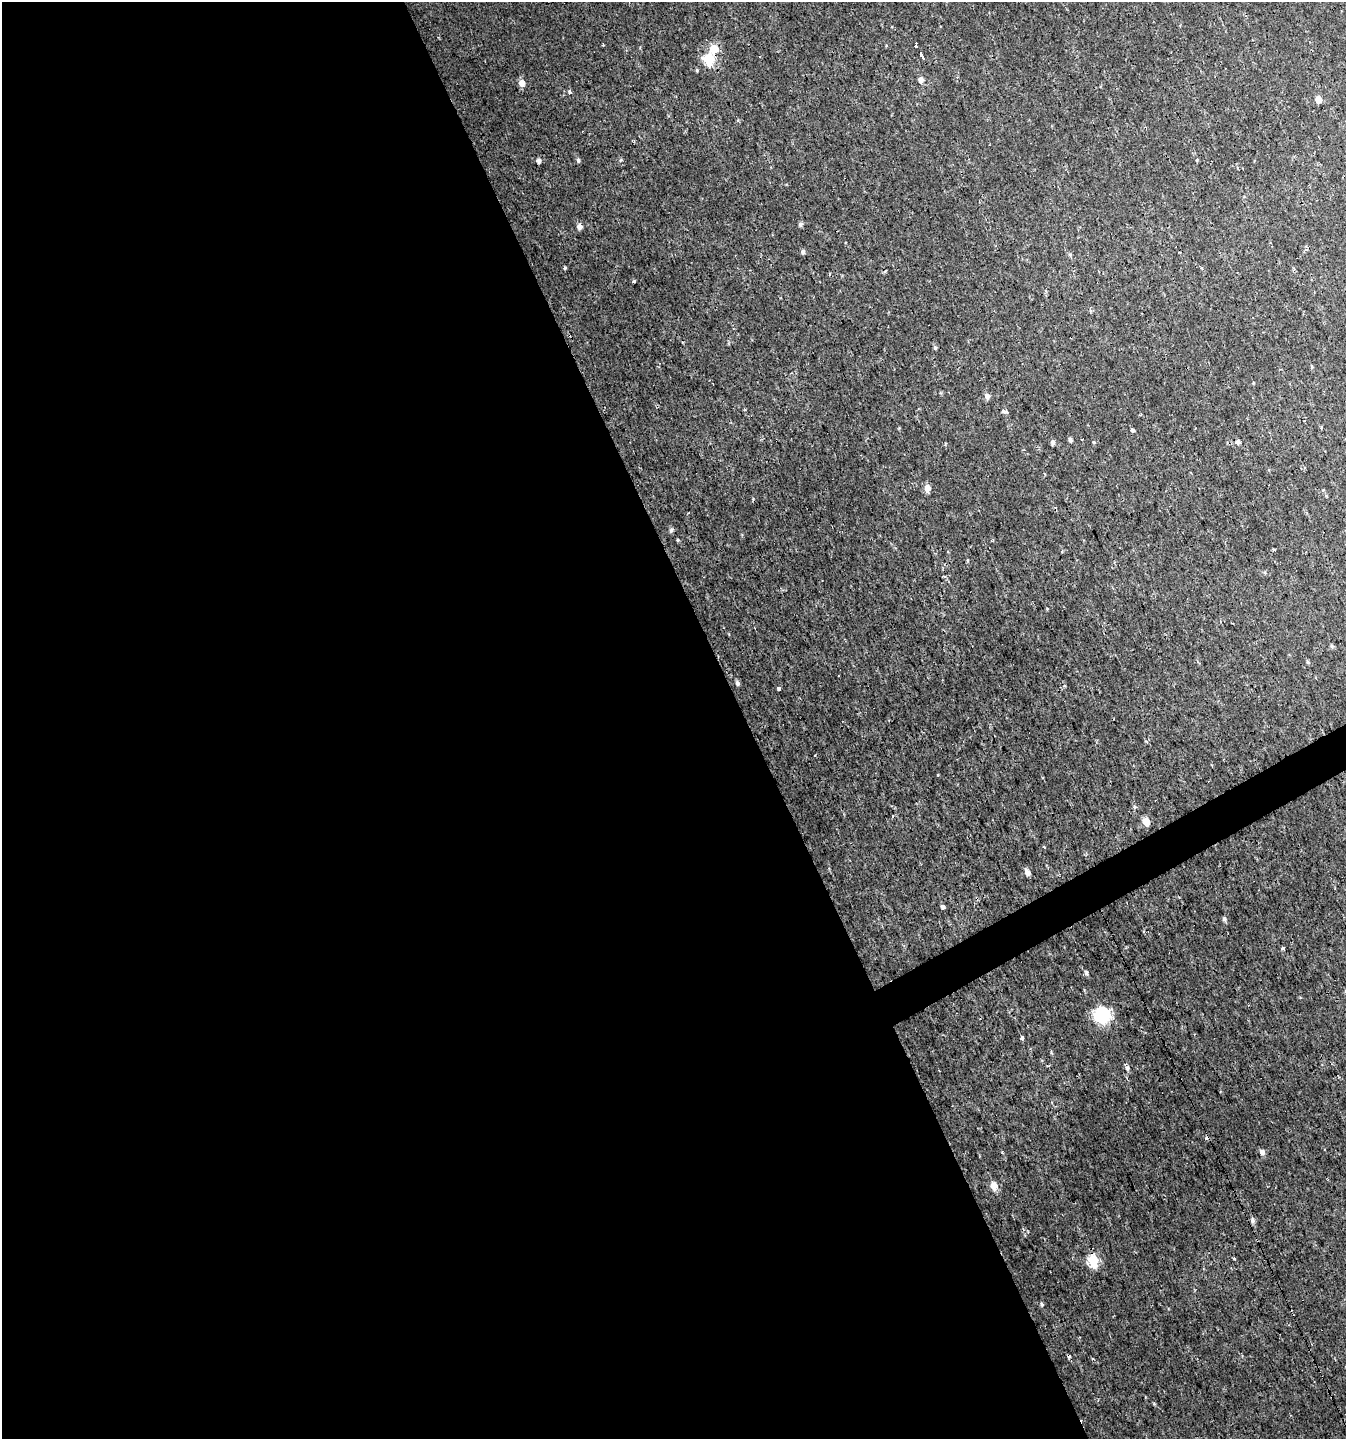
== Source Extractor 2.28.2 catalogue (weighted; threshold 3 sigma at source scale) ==
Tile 9 of 4 x 4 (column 1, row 3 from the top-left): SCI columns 156-1499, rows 1438-2874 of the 5629 x 5748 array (HDU 1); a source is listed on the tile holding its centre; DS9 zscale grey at full resolution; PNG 1348 x 1441 px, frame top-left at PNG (2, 2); no overlay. Shown black and unused: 57% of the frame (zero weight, under 2 of 3 exposures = <1% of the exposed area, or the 3 px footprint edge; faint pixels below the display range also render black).
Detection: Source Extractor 2.28.2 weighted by HDU 2 'WHT'; one run over the whole footprint, this tile lists its part. Background 0.00239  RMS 0.0018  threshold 0.00792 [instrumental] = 3 sigma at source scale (4.5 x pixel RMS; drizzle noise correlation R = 1.50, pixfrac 1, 0.0396/0.0396 arcsec/px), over >= 5 px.
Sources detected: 66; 3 cosmic-ray / hot-pixel residue — not listed; the other 63 listed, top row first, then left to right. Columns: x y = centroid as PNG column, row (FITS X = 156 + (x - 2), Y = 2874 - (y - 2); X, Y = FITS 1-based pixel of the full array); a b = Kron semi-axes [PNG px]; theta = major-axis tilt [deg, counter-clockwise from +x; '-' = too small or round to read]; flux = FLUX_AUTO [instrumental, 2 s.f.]
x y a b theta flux
916 43 3 3 - 110
603 45 3 2 - 0.18
714 49 5 5 - 6.9
921 55 4 3 - 4800
709 60 6 5 - 14
697 70 5 3 - 0.2
921 80 6 5 - 0.97
522 83 6 5 - 1.5
569 91 3 3 - 1.2
1318 99 5 4 - 2.1
578 160 5 4 - 0.36
621 160 5 3 - 0.2
1197 160 4 3 - 0.18
539 161 5 4 - 0.61
800 224 5 5 - 0.4
579 227 6 5 - 0.9
803 252 5 4 - 0.51
1070 255 6 5 - 0.33
565 267 4 3 - 0.23
829 274 4 3 - 0.18
634 281 3 3 - 0.33
935 348 6 4 -69 0.26
1312 366 5 4 - 0.21
1253 383 4 3 - 0.15
987 396 6 5 - 0.8
1004 411 6 4 -9 0.71
1132 430 4 3 - 0.47
1070 439 4 4 - 0.44
1052 442 5 4 - 0.46
1094 442 4 4 - 0.19
1238 442 6 5 - 0.47
927 488 6 5 - 1.8
1323 490 4 4 - 0.16
671 530 6 5 - 0.44
678 540 4 4 - 0.21
1273 549 4 3 - 0.24
967 560 5 3 - 0.17
1047 609 4 4 - 0.14
1332 646 6 5 - 0.3
1308 662 5 4 - 0.28
737 683 5 4 - 0.54
779 689 4 3 - 1.3
938 775 3 2 - 0.16
1134 807 5 5 - 0.32
892 816 3 3 - 0.6
1146 822 5 5 - 3.1
1044 847 3 2 - 0.68
1027 872 6 5 - 1.1
942 907 4 3 - 1.2
1224 919 6 5 - 0.44
1283 948 4 3 - 1.9
1086 973 4 3 - 0.64
1102 1015 7 6 - 47
1022 1037 3 3 - 0.82
1127 1068 6 6 - 0.49
939 1070 2 2 - 0.13
1262 1152 5 5 - 0.91
994 1186 7 6 - 2.3
1253 1221 8 6 -84 0.55
1234 1259 3 3 - 0.2
1093 1261 6 5 - 16
1042 1304 6 5 - 0.35
1154 1404 5 3 - 0.17